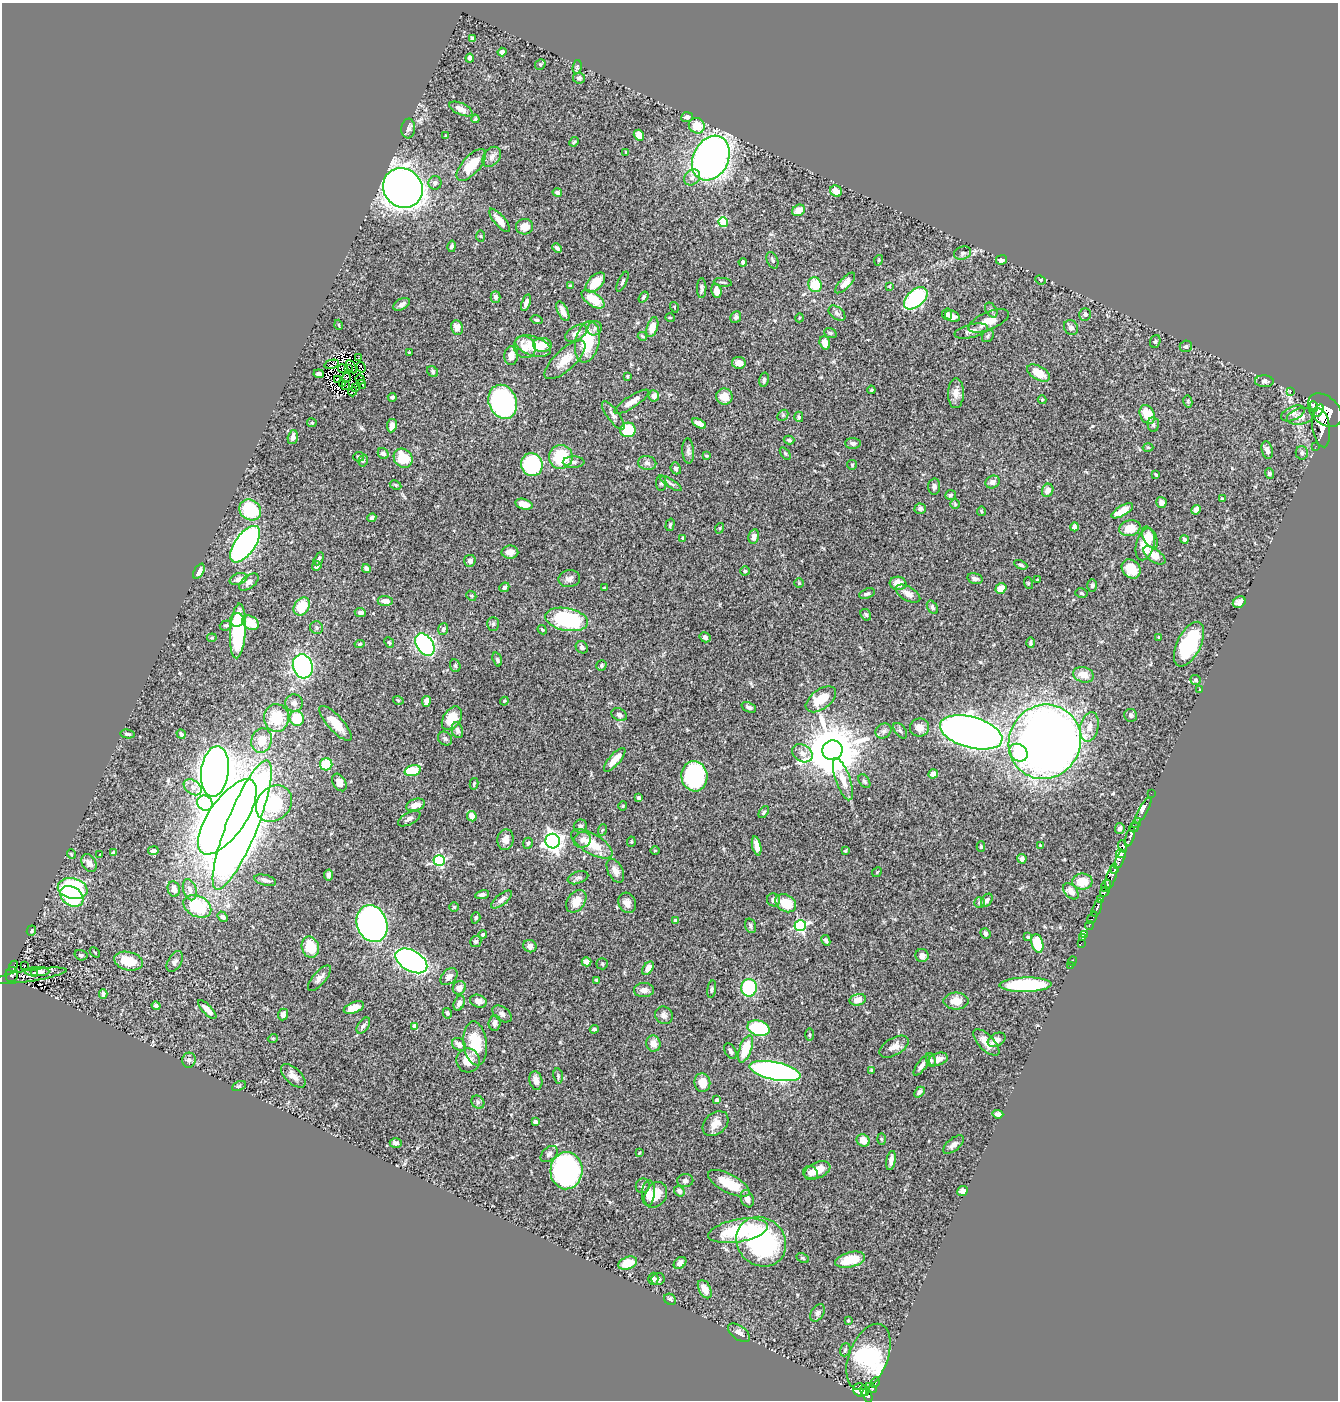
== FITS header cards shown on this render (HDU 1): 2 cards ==
NAXIS1  =                 1336
NAXIS2  =                 1398

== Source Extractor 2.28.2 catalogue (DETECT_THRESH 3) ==
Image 1336 x 1398 px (HDU 1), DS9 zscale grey, 1 PNG px = 1 image px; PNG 1340 x 1402 px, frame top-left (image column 1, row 1398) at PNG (2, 3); each listed source drawn as its Kron ellipse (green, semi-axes under 4 px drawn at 4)
Background 0.639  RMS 0.025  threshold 0.0753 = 3 sigma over >= 5 px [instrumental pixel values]
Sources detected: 469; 3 with non-positive FLUX_AUTO (blend fragments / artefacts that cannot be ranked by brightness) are neither listed nor drawn; the other 466 listed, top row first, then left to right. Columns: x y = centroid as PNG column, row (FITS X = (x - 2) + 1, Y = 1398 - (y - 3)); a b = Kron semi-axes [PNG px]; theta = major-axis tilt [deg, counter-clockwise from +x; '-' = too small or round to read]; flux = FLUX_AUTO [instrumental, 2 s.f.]
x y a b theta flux
472 39 4 3 - 5.4
502 52 4 4 - 3.2
470 58 4 3 - 4.2
540 64 6 5 - 2.7
577 67 7 4 81 2.8
579 78 6 5 - 5.1
461 109 12 6 -25 11
687 117 6 5 - 6
475 119 4 4 - 2.3
697 126 8 7 - 31
408 129 10 7 85 5.6
639 135 5 5 - 17
445 136 4 3 - 1.4
574 142 5 4 - 2
626 152 3 3 - 1.7
492 157 11 8 52 8.3
711 158 23 17 63 820
471 165 20 9 48 48
692 177 9 7 43 7.6
435 183 7 6 - 5.1
403 188 21 19 -45 1600
836 191 6 5 - 19
557 193 4 4 - 4.6
799 210 7 5 30 15
499 220 14 5 -49 15
723 222 5 4 - 67
525 227 8 7 - 16
481 236 6 4 -89 2.2
452 246 6 4 77 4.9
557 248 5 3 - 4.1
963 253 9 6 16 4.7
772 260 8 5 -67 3.7
879 260 5 3 - 1.6
1001 260 5 4 - 6.5
743 262 4 4 - 4.1
1040 280 5 4 - 2.1
622 281 11 3 65 3.2
595 282 12 7 47 31
723 282 9 3 -7 2.6
845 283 13 5 46 11
815 285 7 6 - 40
570 286 4 3 - 2.1
889 286 3 3 - 1.3
702 288 10 5 89 5
716 291 7 5 -81 15
495 297 5 5 - 5.5
643 297 6 4 54 2.7
916 298 14 8 41 140
593 299 13 6 -36 38
526 303 9 4 71 8.1
401 304 9 5 31 5.2
674 307 5 3 - 1.4
991 310 8 5 -57 3.5
563 311 10 5 -63 13
837 313 9 6 -38 5.3
947 314 6 5 - 4.1
1085 314 6 6 - 3.8
952 316 8 5 -26 11
736 317 6 5 - 3.8
670 318 5 3 - 1.3
799 318 4 3 - 1.5
536 320 6 3 -16 2.5
989 321 22 9 22 21
339 325 5 3 - 1.7
457 327 7 6 - 13
652 327 10 5 72 16
1071 327 8 6 -52 5.8
595 328 7 6 - 5.5
971 331 17 7 13 11
576 333 12 7 31 10
830 333 6 4 -22 2.8
642 336 5 3 - 2.4
988 336 7 5 50 3
1155 341 6 5 - 2.6
587 342 21 12 78 67
825 343 7 5 -72 13
542 345 9 7 0 20
533 346 18 9 -18 38
1186 346 6 5 - 3.4
525 347 11 10 - 14
409 352 3 3 - 1.1
511 355 9 7 83 13
359 358 2 2 - 1.4
565 360 26 10 43 30
739 363 7 6 - 11
332 364 8 3 12 0.41
351 367 7 2 -61 2.1
361 367 5 2 - 0.94
343 369 5 2 - 0.43
348 369 2 2 - 0.48
433 372 6 5 - 2.7
1039 373 12 7 -30 20
319 374 5 3 - 4.9
627 376 3 2 - 1.8
347 377 4 2 - 1.2
337 379 3 2 - 1.4
360 379 5 2 - 0.13
764 380 7 5 77 3.8
1264 381 9 6 -3 5.1
342 384 4 2 - 0.29
362 384 4 2 - 2.1
346 385 3 2 - 1.1
356 388 3 2 - 2
871 390 4 4 - 1.9
1291 391 3 2 - 7.6
353 392 5 4 - 1.8
956 393 15 8 89 13
654 396 6 5 - 9.4
392 397 4 4 - 3.2
724 397 8 8 - 20
1042 400 4 4 - 1.8
503 402 17 14 -69 260
632 402 20 6 33 13
1188 402 6 4 -80 2.1
1314 406 5 3 - 280
1318 410 7 4 59 910
1325 410 20 13 -44 6600
1293 413 12 7 24 7.6
1147 414 10 7 -63 37
613 415 17 6 -53 6.8
783 415 6 4 46 2.5
1301 416 14 8 14 12
799 417 5 4 - 3.5
312 423 5 4 - 2
699 423 7 4 -26 11
1153 424 7 5 -88 4.2
392 426 7 5 81 9.5
1321 428 19 8 -81 3000
628 430 8 7 - 61
293 437 7 5 74 7.9
789 440 5 3 - 3.1
853 443 7 5 -2 5.2
1316 446 2 2 - 6.3
1148 447 5 3 - 1.7
1267 450 9 5 -77 6.6
688 451 12 6 -87 5.8
785 453 7 3 -54 2.1
1302 453 6 6 - 3.8
383 454 6 5 - 5.3
706 456 4 2 - 1.6
359 457 5 4 - 2.6
561 457 12 12 - 73
403 458 10 8 -48 49
363 461 6 4 73 3
574 462 11 5 0 5.9
647 463 9 7 -10 6.7
532 465 12 10 -65 120
852 465 5 5 - 1.9
676 468 6 5 - 4.5
1269 473 5 4 - 4.5
1156 475 4 3 - 2.4
993 482 7 6 - 8.2
661 483 8 5 89 3.5
671 484 12 4 -33 4.3
396 485 6 4 -28 2.2
934 487 8 6 86 4.6
1048 490 7 5 65 9.9
950 495 5 4 - 3.3
1222 499 4 3 - 2.3
1161 502 5 5 - 8.7
524 504 9 5 -15 15
955 504 5 4 - 2.2
920 509 6 5 - 4.6
250 510 11 10 - 93
1196 510 5 4 - 8.1
981 511 5 4 - 2
1122 511 12 5 30 27
372 518 4 4 - 4.5
670 525 6 4 74 2.5
1074 527 4 4 - 8.3
720 528 5 3 - 1.7
1130 528 10 8 11 22
754 536 7 5 78 8.5
1150 537 12 6 -61 18
683 538 4 3 - 2.6
1184 539 4 4 - 4.1
245 544 21 10 55 660
1145 544 16 9 75 36
510 552 8 6 0 10
1154 555 13 6 -36 32
319 559 7 4 62 3.2
470 561 6 5 - 4.9
1021 565 7 4 -25 3.5
317 566 5 4 - 6.3
366 568 4 4 - 6.4
1131 569 10 8 -49 26
199 571 8 4 60 7.9
745 571 4 4 - 2.2
238 579 9 5 18 9.7
569 579 11 8 7 8.1
975 579 7 5 -14 5.8
1037 580 3 2 - 1.1
249 582 11 6 39 6.8
799 583 5 5 - 1.9
898 583 8 6 -6 19
1028 583 6 4 -73 1.6
1092 585 6 4 90 2.8
504 587 5 4 - 4.7
604 588 4 3 - 1.9
1001 588 6 5 - 22
1081 593 6 4 -15 2.9
867 594 8 5 19 4.1
908 594 13 7 -30 11
471 596 5 4 - 2.2
385 601 7 5 -6 9
1239 602 7 5 35 7
302 606 10 7 56 44
932 607 7 4 -59 3.6
360 612 5 4 - 5.4
866 615 6 5 - 3.2
567 619 22 11 -11 150
237 620 7 6 - 19
250 623 9 6 -27 32
493 624 7 5 88 3
226 625 6 5 - 2.8
316 628 7 6 - 3.7
443 629 6 5 - 4.8
542 630 5 3 - 2.3
238 631 27 8 86 150
705 637 6 5 - 4.4
1159 637 4 3 - 1.7
212 638 5 3 - 1.9
389 643 5 4 - 2.4
1031 643 5 3 - 3.2
360 644 5 4 - 2.6
1189 644 24 12 63 110
425 645 12 8 -56 310
582 647 6 5 - 4.6
497 660 7 4 -72 3.1
303 666 12 10 -74 300
455 666 6 5 - 2.8
601 666 5 5 - 3.4
1083 675 10 7 -18 18
1196 680 5 5 - 3.2
1199 690 3 2 - 1.1
821 699 17 9 37 38
398 700 5 3 - 1.7
426 701 5 4 - 9.4
504 701 4 3 - 1.7
294 703 9 8 - 7.7
749 707 7 4 -22 4.8
619 715 8 6 -29 6.5
1130 715 6 6 - 3.5
276 718 14 12 88 55
297 718 7 7 - 45
452 718 13 8 56 37
336 723 22 7 -48 28
919 727 9 9 - 13
1089 727 15 9 77 15
457 730 8 5 -72 8
883 731 8 7 - 5.4
900 731 9 5 -52 3.5
971 732 32 15 -15 1600
127 734 7 3 -9 3.1
181 734 5 3 - 4.3
445 738 7 6 - 4.4
261 740 12 10 74 24
1045 742 38 35 60 1800
832 750 10 10 - 11000
802 753 11 8 -33 10
1018 753 10 8 -38 49
615 760 15 5 48 19
326 764 6 6 - 53
215 771 25 13 83 3100
413 771 8 5 15 52
933 774 5 4 - 9.1
694 776 15 13 -84 230
843 779 22 7 -71 21
864 781 8 5 -56 3.2
339 782 9 6 -60 12
474 784 6 3 76 1.9
193 787 10 7 -35 8.8
1151 793 2 2 - 8.7
638 798 3 3 - 3.7
205 803 8 7 - 110
274 804 20 16 46 120
415 805 9 6 19 13
623 806 4 4 - 1.7
1143 810 15 4 60 130
764 812 7 3 55 2.7
472 816 5 4 - 14
227 817 44 18 55 1600
409 819 12 6 28 6.7
1136 823 5 3 - 260
242 825 69 15 68 3300
580 826 7 6 - 4.8
1134 827 5 4 - 770
1120 828 5 5 - 5.9
602 830 6 3 70 1.8
1130 837 10 4 72 910
506 840 10 8 77 11
582 840 9 7 21 7.8
553 841 7 7 - 880
631 842 5 3 - 1.7
528 843 5 5 - 3
592 844 23 10 -31 43
1041 845 3 2 - 1.6
757 846 9 4 -77 14
981 846 5 4 - 2.2
1123 846 6 4 -70 330
655 850 5 3 - 1.4
153 851 5 4 - 5.2
845 851 3 2 - 1.5
113 853 4 3 - 3.2
71 854 5 3 - 1.3
1121 854 5 4 - 380
100 855 3 3 - 2
1022 859 5 4 - 6.4
1120 860 10 3 65 330
439 861 6 5 - 200
89 863 9 6 -58 9.2
1115 869 3 3 - 230
615 871 13 7 -63 11
877 872 5 4 - 2
328 875 5 4 - 8.1
1111 877 14 5 73 420
578 878 11 6 19 4.7
265 880 11 5 -14 6.5
1082 882 10 8 0 28
1106 886 6 4 61 1100
73 888 15 10 -12 140
174 889 8 6 -79 11
190 890 11 6 -73 9.9
1071 891 9 6 -48 11
1105 891 5 3 - 300
482 895 7 4 11 4.6
72 896 12 9 -33 110
502 899 13 5 39 6.5
773 900 7 6 - 7.3
987 900 7 5 57 5.3
1100 900 4 3 - 340
576 901 12 8 53 20
980 902 5 5 - 3.3
627 903 10 8 -64 11
786 903 11 8 -30 36
197 906 15 10 -28 87
454 907 5 5 - 2.1
1097 908 9 3 69 1100
223 917 6 4 -51 4.1
476 918 6 4 72 2.8
1092 918 7 3 59 100
675 921 4 4 - 10
372 924 19 15 -69 690
1089 925 5 2 - 74
751 926 7 5 -71 4.3
800 926 6 5 - 220
31 931 5 4 - 3.5
985 934 6 5 - 3.6
1085 934 3 3 - 22
483 935 4 4 - 4.1
1028 937 3 3 - 2
1083 938 4 3 - 9.2
826 940 6 4 -64 4.6
476 941 5 5 - 3.9
1037 943 9 5 -75 55
1081 943 2 2 - 6.9
530 946 7 6 - 8.7
310 947 11 8 -72 49
95 952 6 2 -46 1.5
81 955 6 5 - 3.1
922 955 6 6 - 11
128 961 15 9 -12 36
411 961 17 10 -30 660
1072 961 5 2 - 11
175 962 11 6 60 6.1
586 962 5 4 - 9.8
602 964 6 5 - 2.9
13 966 6 2 66 15
24 966 2 2 - 1.1
1070 966 2 2 - 7
648 968 7 4 55 12
37 972 12 4 1 7.1
34 974 4 2 - 1.5
12 975 7 6 - 95
30 976 37 6 9 2.2
449 977 10 7 44 9.9
319 978 16 6 50 9
596 980 4 3 - 2.6
1025 985 26 7 1 140
459 988 7 6 - 12
749 988 8 8 - 110
712 989 9 4 81 2.9
644 990 10 7 0 8.6
103 994 5 3 - 2.8
858 1000 8 5 15 15
478 1001 8 6 -19 11
956 1001 12 8 0 19
459 1003 8 5 68 6.8
156 1006 4 4 - 5
354 1008 10 5 22 19
207 1010 12 4 -46 16
447 1013 5 4 - 3.2
283 1014 6 5 - 8.3
502 1014 11 6 -37 5.9
664 1015 9 8 - 6.9
495 1023 8 6 85 8.3
363 1026 9 5 55 4.5
415 1026 4 4 - 17
758 1028 11 7 -17 130
594 1029 4 3 - 3.7
810 1035 6 3 -90 2.1
273 1038 5 3 - 1.6
997 1040 9 6 30 10
986 1042 17 7 -46 19
475 1043 22 12 -83 50
653 1043 8 7 - 15
459 1044 7 6 - 8.6
894 1047 16 8 31 13
745 1049 14 6 71 47
730 1051 9 5 -61 4.7
938 1059 10 6 18 11
189 1060 7 7 - 5.5
468 1060 12 11 - 20
931 1060 7 4 -70 3.1
922 1065 12 4 54 7.1
871 1070 4 4 - 2.2
775 1071 26 9 -11 680
293 1076 15 7 -43 11
558 1076 8 5 -83 3
536 1080 9 6 -78 9
702 1083 9 8 - 22
239 1086 7 4 25 2.7
919 1092 6 4 47 4.8
717 1100 4 3 - 6.5
478 1102 7 6 - 3.6
998 1114 5 4 - 6.1
535 1122 4 3 - 4.3
716 1124 14 10 42 17
881 1139 5 3 - 1.8
863 1140 7 6 - 19
396 1143 6 4 0 5.5
953 1145 12 6 40 7.7
639 1153 4 3 - 1.3
549 1154 10 6 41 5.4
891 1160 10 4 80 9.1
817 1170 13 8 22 25
566 1171 19 16 86 500
810 1173 7 6 - 7.4
685 1181 8 6 10 5.3
729 1183 23 9 -27 42
643 1186 7 7 - 4.6
679 1191 6 5 - 5.6
962 1191 5 5 - 7.1
648 1193 13 6 85 16
656 1195 14 10 59 26
747 1199 9 6 -71 8.9
738 1231 30 11 10 110
761 1242 26 23 -45 270
803 1258 6 4 -25 2.3
850 1260 15 7 13 47
628 1263 10 6 21 27
680 1263 7 5 38 6.9
653 1279 6 5 - 5.2
658 1279 6 6 - 3.1
705 1289 10 6 -62 14
670 1299 6 5 - 3.6
817 1313 9 6 57 4.8
848 1320 4 3 - 1.4
739 1333 13 7 -35 8.6
845 1350 7 5 71 2.9
868 1357 35 19 68 260
875 1382 6 3 64 150
871 1388 6 3 -31 84
860 1390 7 6 - 360
864 1391 5 2 - 220
867 1395 8 4 -74 300
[3 non-positive-flux detections neither listed nor drawn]